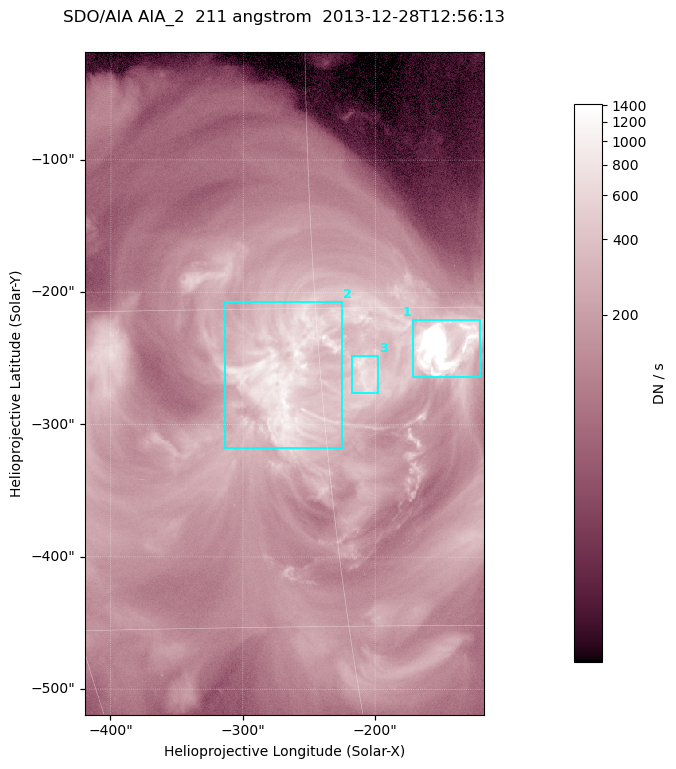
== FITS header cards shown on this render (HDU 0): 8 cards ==
TELESCOP= 'SDO/AIA '
INSTRUME= 'AIA_2   '
WAVELNTH=                  211
WAVEUNIT= 'angstrom'
DATE-OBS= '2013-12-28T12:56:13.93'
CTYPE1  = 'HPLN-TAN'
CTYPE2  = 'HPLT-TAN'
BUNIT   = 'DN / s  '

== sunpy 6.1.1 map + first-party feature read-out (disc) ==
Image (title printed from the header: SDO/AIA AIA_2  211 angstrom  2013-12-28T12:56:13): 501 x 833 px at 0.601 arcsec/px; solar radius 976 arcsec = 1624 px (partial field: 5.0% of the solar disc is inside the frame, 100% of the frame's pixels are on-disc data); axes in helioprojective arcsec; data unit DN / s (BUNIT, on the colour bar)
Orientation: roll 0.0564 deg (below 1 deg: not rotated)
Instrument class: DISC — disc imager (sunpy class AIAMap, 211 A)
Bright regions (active regions / flare kernels): reference = the on-disc median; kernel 5 px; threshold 5 sigma = 482 DN / s over a disc level ~141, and >= 1.15x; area >= 417 px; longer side >= 6 px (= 3.6 arcsec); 3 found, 3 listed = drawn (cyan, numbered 1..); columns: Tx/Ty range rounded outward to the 2 arcsec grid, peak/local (2 s.f.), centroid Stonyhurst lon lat
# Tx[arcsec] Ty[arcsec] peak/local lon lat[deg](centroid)
1 -172..-120 -264..-220 60 -9 -17
2 -314..-224 -318..-206 8.3 -17 -18
3 -218..-198 -276..-248 6.4 -13 -18